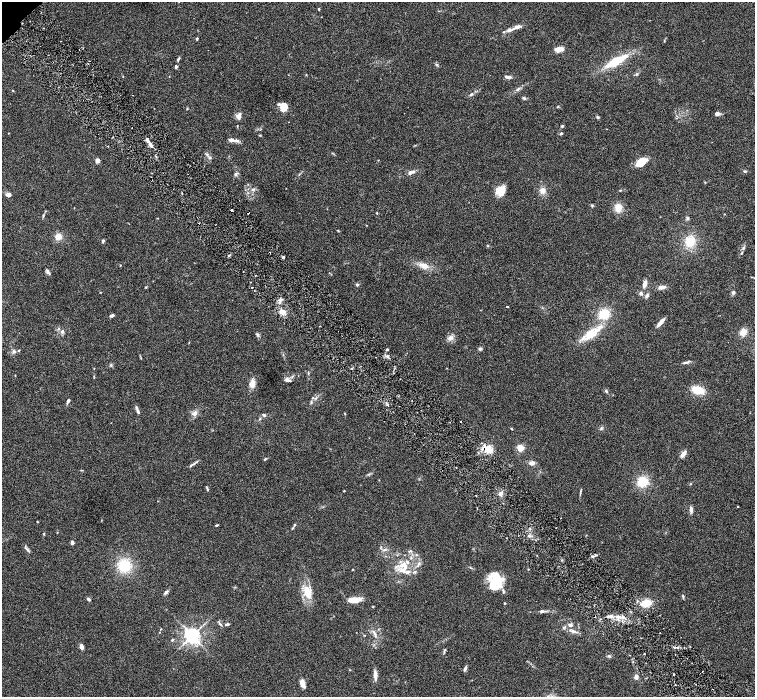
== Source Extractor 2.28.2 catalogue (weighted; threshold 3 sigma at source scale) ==
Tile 6 of 4 x 4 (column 2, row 2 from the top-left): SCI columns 1511-3015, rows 3084-4472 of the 6027 x 6025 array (HDU 1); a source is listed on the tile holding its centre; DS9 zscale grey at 2 x 2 block average (1 PNG px = mean of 2 x 2 image px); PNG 757 x 699 px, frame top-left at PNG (2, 2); no overlay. Shown black and unused: <1% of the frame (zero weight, under 3 of 6 exposures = <1% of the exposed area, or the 3 px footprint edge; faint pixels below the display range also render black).
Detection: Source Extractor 2.28.2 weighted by HDU 2 'WHT'; one run over the whole footprint, this tile lists its part. Background 0.039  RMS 0.0033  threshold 0.0137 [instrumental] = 3 sigma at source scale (4.09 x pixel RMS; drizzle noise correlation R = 1.36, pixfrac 0.8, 0.05/0.05 arcsec/px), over >= 5 px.
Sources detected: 181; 4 cosmic-ray / hot-pixel residue — not listed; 15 inside a brighter listed object's ellipse — not listed separately; the other 162 listed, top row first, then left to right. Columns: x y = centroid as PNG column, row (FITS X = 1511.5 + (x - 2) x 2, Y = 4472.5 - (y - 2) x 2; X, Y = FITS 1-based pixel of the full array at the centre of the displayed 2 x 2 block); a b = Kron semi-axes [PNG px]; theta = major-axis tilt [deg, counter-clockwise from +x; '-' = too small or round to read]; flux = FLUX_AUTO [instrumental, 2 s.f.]
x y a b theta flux
319 9 3 3 - 0.49
517 27 9 4 21 3.1
504 32 3 2 - 0.55
197 39 3 3 - 0.71
559 49 11 5 10 4.4
178 60 4 3 - 0.79
616 61 25 6 28 23
436 64 3 2 - 0.66
176 67 3 3 - 1.3
637 74 3 3 - 0.8
306 75 3 2 - 0.35
509 77 6 3 -3 2.4
518 89 4 2 - 0.86
471 94 6 3 36 1.3
524 98 5 3 - 0.98
279 104 4 3 - 1.2
283 107 6 5 - 16
187 109 3 2 - 0.48
717 113 6 4 7 2
239 116 7 6 - 3.4
598 117 4 3 - 0.95
237 126 3 2 - 0.34
562 126 3 3 - 0.83
561 133 4 3 - 0.98
236 141 11 4 -2 3
150 145 7 3 -58 2.5
209 157 4 3 - 0.96
97 161 3 2 - 10
641 162 13 8 39 9.2
745 171 4 3 - 0.77
411 172 9 4 19 2.5
235 174 4 4 - 1.3
253 189 5 3 - 1.2
501 190 8 7 - 15
620 190 3 2 - 0.5
542 191 7 5 -43 3.8
8 194 4 3 - 3.9
592 205 4 3 - 0.77
618 208 8 7 - 6.8
232 210 2 2 - 0.78
248 213 2 2 - 1.5
377 213 3 2 - 0.48
43 215 3 2 - 0.59
687 218 4 3 - 1
338 231 3 2 - 0.4
58 237 7 6 - 6.1
103 241 4 3 - 0.96
690 241 11 10 - 13
488 246 3 2 - 0.43
743 248 3 2 - 0.66
741 253 4 2 - 0.49
229 255 3 2 - 0.69
283 257 3 3 - 1
120 265 3 2 - 0.37
424 265 12 7 -24 5.4
47 271 6 4 -79 1.8
357 284 3 3 - 1.3
645 284 7 4 75 3.9
146 287 3 3 - 0.53
252 287 2 2 - 0.53
662 287 8 5 4 2.8
733 292 4 4 - 1.3
641 293 4 4 - 1.4
647 295 6 3 59 1.6
280 299 4 3 - 1.5
507 307 2 2 - 0.4
282 312 6 5 - 4.1
604 314 12 10 30 13
112 316 5 3 - 1.4
660 322 10 3 48 4.9
320 326 2 2 - 0.29
62 331 6 4 63 1.6
743 332 7 6 - 5.6
591 334 18 9 31 15
258 335 5 4 - 1.1
450 338 8 5 24 3
480 349 4 4 - 1.2
387 350 4 2 - 0.82
14 352 5 4 - 1.8
687 362 6 3 17 1.5
111 365 4 3 - 0.74
94 368 2 2 - 0.28
352 368 2 2 - 0.59
308 372 3 2 - 0.44
287 380 8 3 -19 2.2
252 383 8 6 77 5.4
698 390 10 6 -18 14
606 391 5 3 - 0.91
68 401 4 3 - 2.1
311 402 6 2 -90 0.79
387 405 4 2 - 0.74
137 410 7 3 -66 1.7
195 413 8 5 68 2.6
345 413 3 2 - 0.35
264 415 4 3 - 1.2
461 421 2 2 - 0.34
601 428 4 3 - 0.8
511 429 3 2 - 0.52
520 448 3 3 - 37
488 449 9 7 -41 9.5
683 454 7 4 53 4.1
265 459 4 3 - 0.73
197 461 3 2 - 0.55
532 463 6 4 4 2.9
191 465 6 2 40 0.93
642 482 10 9 - 14
207 489 5 2 - 0.72
344 491 2 2 - 0.52
580 491 7 2 86 0.95
500 493 5 4 - 2.3
476 495 2 2 - 0.6
738 507 2 2 - 0.44
691 509 8 3 -86 2
37 522 3 2 - 0.3
217 525 4 2 - 0.71
294 525 4 3 - 0.87
57 532 3 2 - 0.26
44 534 4 2 - 0.61
529 535 3 3 - 0.93
72 543 2 2 - 5.2
27 550 6 3 -46 1.2
385 550 4 3 - 1
411 551 4 3 - 0.84
592 556 4 3 - 1.3
419 563 7 3 63 1.6
124 565 11 11 - 20
402 565 13 6 25 6.1
353 569 2 2 - 0.8
528 569 3 2 - 0.33
403 571 7 5 -74 2.7
414 572 4 3 - 0.92
496 575 24 15 -73 15
166 592 6 3 39 1.6
308 594 14 10 -57 9.5
683 596 4 3 - 1
88 599 4 3 - 2
353 600 11 6 10 7.2
505 603 2 2 - 0.93
646 603 9 6 11 11
373 607 2 2 - 0.36
542 611 6 3 1 1.8
610 616 7 4 4 2.4
622 617 6 4 -31 2
600 619 2 2 - 0.47
220 624 5 3 - 0.91
227 624 7 3 4 1.3
570 625 7 5 -3 2.1
161 629 3 2 - 0.3
573 631 9 4 -18 2.3
374 633 11 3 -58 2.3
192 636 4 4 - 360
172 640 4 3 - 0.77
81 647 4 3 - 3.9
675 647 3 2 - 0.65
445 649 3 3 - 0.66
644 654 2 2 - 0.39
609 656 5 3 - 0.95
465 668 7 3 70 1.4
703 671 2 2 - 0.31
375 675 11 3 -86 4.4
636 677 5 5 - 1.9
302 683 9 5 -75 4.8
Overlapping masked pixels (flux is a lower limit): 1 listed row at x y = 248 213
Diffuse or blended objects may show on this block-average render without a row.